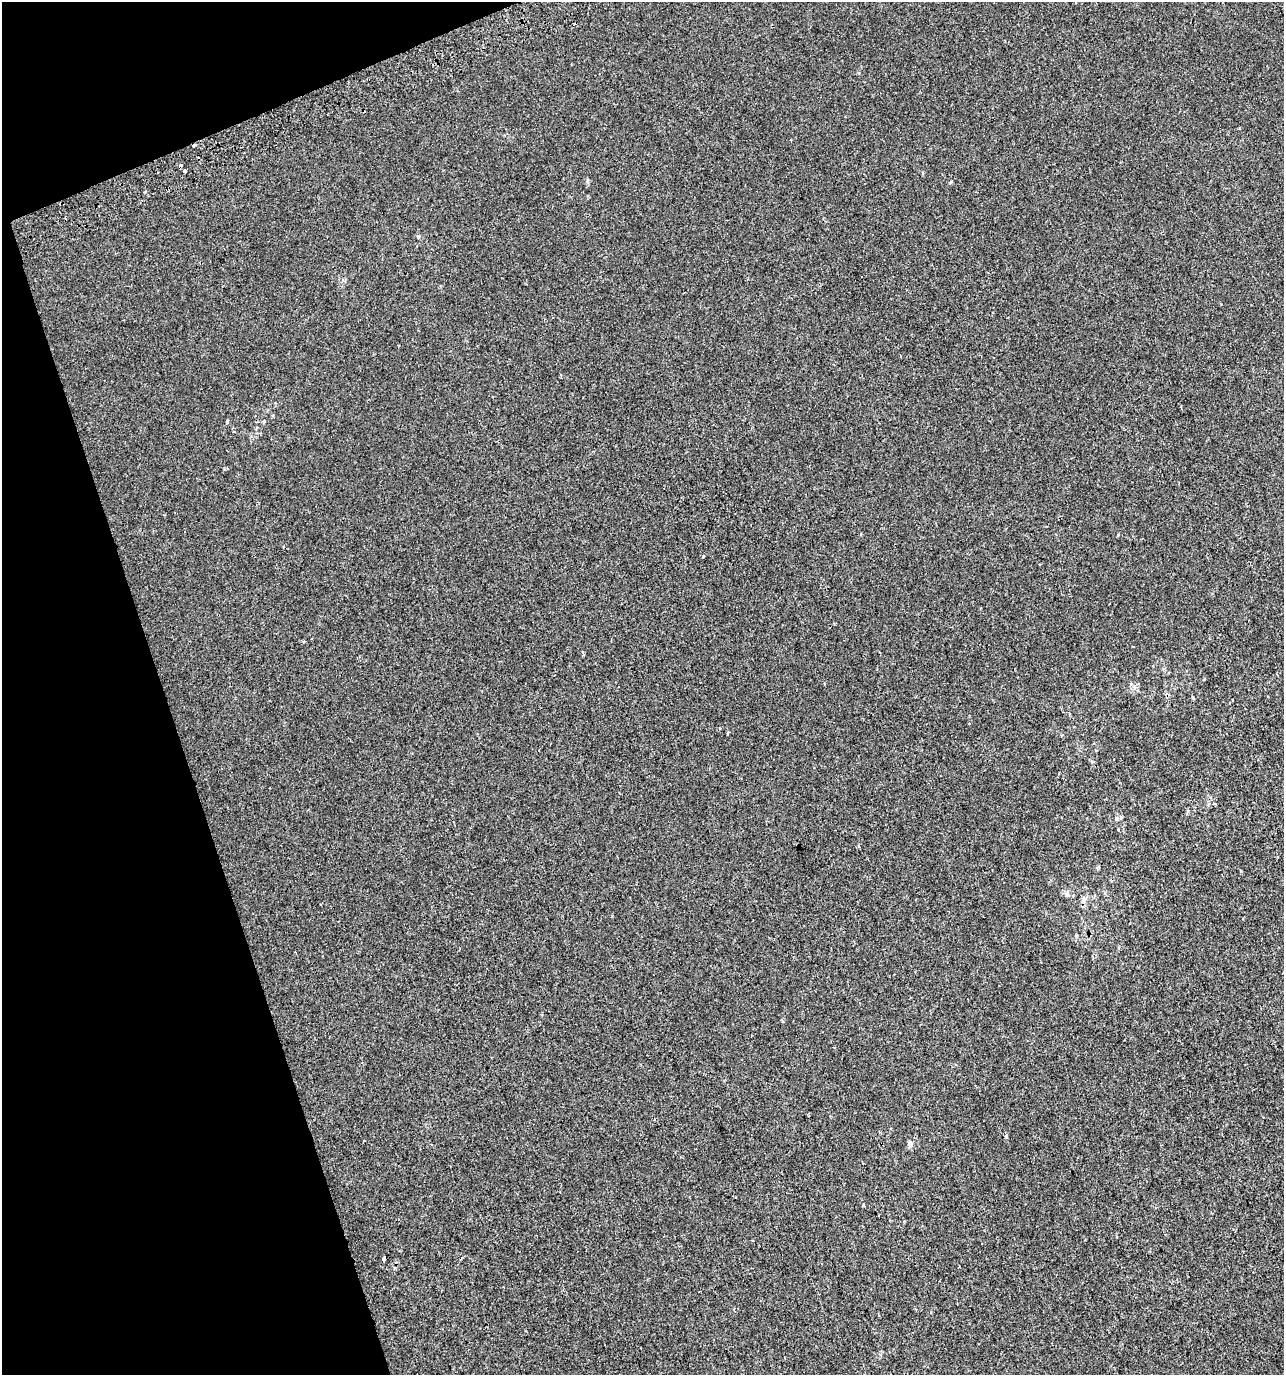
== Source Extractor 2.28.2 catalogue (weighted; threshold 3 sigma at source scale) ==
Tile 5 of 4 x 4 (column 1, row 2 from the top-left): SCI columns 144-1425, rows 2786-4158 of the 5358 x 5574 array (HDU 1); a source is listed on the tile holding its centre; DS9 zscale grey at full resolution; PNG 1286 x 1377 px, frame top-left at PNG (2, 2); no overlay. Shown black and unused: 16% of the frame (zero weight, under 2 of 3 exposures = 2% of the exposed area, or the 3 px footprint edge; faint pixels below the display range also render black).
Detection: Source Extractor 2.28.2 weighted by HDU 2 'WHT'; one run over the whole footprint, this tile lists its part. Background 4.20e-05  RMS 0.0036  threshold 0.0162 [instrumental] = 3 sigma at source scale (4.5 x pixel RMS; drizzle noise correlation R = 1.50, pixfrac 1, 0.0396/0.0396 arcsec/px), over >= 5 px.
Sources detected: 11; all 11 listed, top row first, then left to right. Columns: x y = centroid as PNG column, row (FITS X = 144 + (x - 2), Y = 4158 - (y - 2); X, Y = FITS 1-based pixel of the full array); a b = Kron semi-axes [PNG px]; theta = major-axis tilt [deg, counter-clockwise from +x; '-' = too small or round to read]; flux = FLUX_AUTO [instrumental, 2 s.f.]
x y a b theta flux
194 145 3 3 - 0.68
180 166 3 3 - 2.8
185 171 3 3 - 1.1
227 421 4 3 - 0.97
703 556 3 3 - 0.66
727 733 3 3 - 0.86
1118 829 3 3 - 0.82
1083 901 6 6 - 0.92
910 1144 8 6 86 1.2
863 1205 3 3 - 0.39
384 1259 4 3 - 2.6
Overlapping masked pixels (flux is a lower limit): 2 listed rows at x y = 194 145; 180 166
Unlisted compact peaks at least as high as the median listed source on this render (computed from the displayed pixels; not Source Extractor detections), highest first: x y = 1118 535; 418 236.